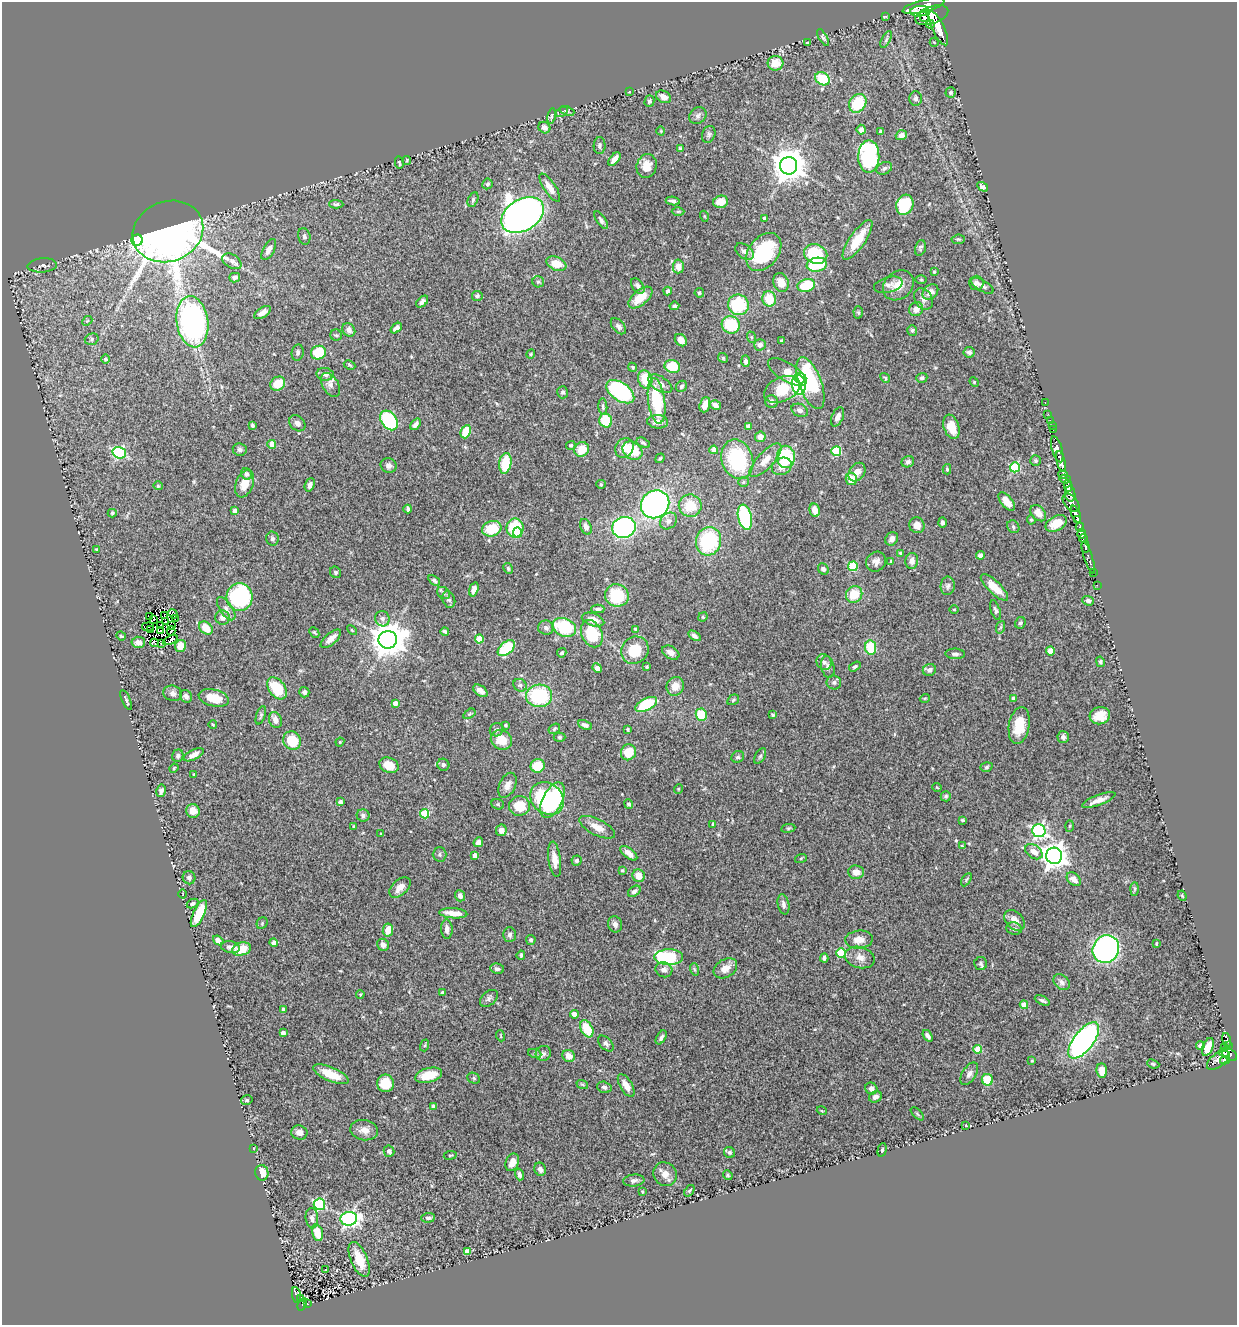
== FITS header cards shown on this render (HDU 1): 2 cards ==
NAXIS1  =                 1235
NAXIS2  =                 1323

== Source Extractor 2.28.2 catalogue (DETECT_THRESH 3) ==
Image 1235 x 1323 px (HDU 1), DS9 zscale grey, 1 PNG px = 1 image px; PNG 1239 x 1327 px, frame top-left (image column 1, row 1323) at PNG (2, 2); each listed source drawn as its Kron ellipse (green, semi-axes under 4 px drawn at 4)
Background 0.656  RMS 0.039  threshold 0.118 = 3 sigma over >= 5 px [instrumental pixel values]
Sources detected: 497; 7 with non-positive FLUX_AUTO (blend fragments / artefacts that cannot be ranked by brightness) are neither listed nor drawn; the other 490 listed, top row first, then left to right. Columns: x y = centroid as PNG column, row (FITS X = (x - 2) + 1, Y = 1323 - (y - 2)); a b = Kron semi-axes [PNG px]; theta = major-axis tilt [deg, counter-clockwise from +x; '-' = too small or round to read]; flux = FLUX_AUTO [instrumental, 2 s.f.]
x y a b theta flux
924 6 21 6 14 5.3e+03
919 11 9 5 7 1.9e+03
932 15 17 8 20 3.6e+03
886 16 3 2 - 8.3e+00
924 16 6 4 -75 1.0e+03
930 24 4 3 - 3.4e+02
938 28 18 6 -64 3.6e+03
823 38 9 4 -59 5.5e+00
886 40 9 4 63 5.1e+00
934 42 4 3 - 1.7e+00
808 43 4 2 - 3.3e+00
775 63 8 7 - 4.4e+01
822 79 8 6 -32 8.0e+01
629 92 3 2 - 1.5e+00
951 92 5 5 - 3.9e+00
663 97 8 5 -31 1.6e+01
915 98 7 6 - 6.1e+00
649 101 6 5 - 6.2e+00
858 103 10 8 53 9.4e+01
567 111 8 4 -21 4.1e+00
562 112 6 4 31 3.7e+00
698 115 9 7 40 9.1e+00
552 116 7 3 79 3.1e+00
544 128 6 5 - 1.5e+01
861 130 5 4 - 1.4e+01
661 131 4 3 - 2.1e+00
881 131 4 3 - 8.0e+00
709 134 8 6 68 7.3e+00
901 135 6 4 21 1.6e+01
600 146 8 6 89 7.4e+00
680 148 3 3 - 3.1e+00
869 156 16 10 88 3.9e+02
614 159 8 4 50 1.5e+01
407 160 4 3 - 2.9e+00
399 163 6 3 -78 3.3e+00
647 166 12 10 73 3.3e+01
789 166 8 8 - 5.4e+03
884 168 8 6 28 6.5e+00
487 184 5 5 - 5.4e+00
983 187 6 4 -30 7.6e+00
550 188 16 6 -56 2.4e+01
473 200 7 5 65 4.9e+00
673 201 7 3 -7 7.2e+00
721 202 7 6 - 3.5e+01
336 204 7 4 -2 5.4e+00
905 205 10 8 65 1.5e+02
678 211 6 4 1 3.3e+00
523 215 23 15 31 2.2e+03
704 216 5 3 - 2.3e+00
764 218 3 3 - 6.7e+00
601 220 10 4 -57 6.4e+00
168 231 36 30 22 3.2e+03
304 236 8 6 -76 7.6e+00
958 239 7 4 5 3.9e+00
137 240 6 5 - 2.1e+02
857 240 23 8 55 6.4e+01
920 248 8 5 75 5.7e+00
269 250 11 5 60 1.8e+01
745 251 10 6 -37 1.4e+01
764 252 21 14 52 2.0e+02
816 254 12 9 -21 1.1e+02
232 261 10 6 -31 1.1e+01
556 264 10 6 -23 4.3e+01
42 265 15 7 4 8.7e+00
817 265 10 7 8 1.0e+02
678 266 7 5 86 2.4e+01
934 272 3 3 - 2.5e+00
235 278 5 4 - 9.2e+00
921 280 6 4 0 2.9e+00
538 282 6 5 - 4.5e+00
781 282 9 7 -69 3.1e+01
976 283 7 7 - 9.4e+00
806 285 9 6 15 9.5e+01
888 285 15 7 14 1.4e+01
898 285 17 13 42 3.7e+01
638 286 8 5 -53 8.7e+00
982 286 12 5 -31 1.0e+01
668 291 4 3 - 9.6e+00
930 292 9 6 45 1.8e+01
699 293 4 4 - 3.9e+00
477 296 5 5 - 5.6e+00
640 298 14 7 40 4.3e+01
769 299 8 6 -79 6.0e+01
923 299 11 8 -57 1.5e+01
422 302 7 4 43 9.4e+00
738 305 10 10 - 1.4e+02
674 306 5 3 - 5.0e+00
916 309 7 6 - 1.8e+01
858 312 6 4 -88 4.1e+00
263 313 9 5 33 1.5e+01
87 321 5 4 - 3.4e+00
192 322 26 16 -82 6.5e+02
731 325 9 8 - 1.2e+02
618 326 9 5 -48 9.5e+00
396 328 6 4 39 1.2e+01
349 330 7 6 - 1.1e+01
912 330 5 5 - 4.4e+00
336 335 6 5 - 4.8e+00
751 337 6 4 -71 3.4e+00
92 339 7 5 17 5.6e+00
681 340 7 5 -47 1.9e+01
781 341 3 2 - 2.4e+00
760 345 6 5 - 9.4e+00
298 352 8 6 80 6.9e+00
969 352 5 5 - 6.7e+00
318 353 7 7 - 9.2e+01
531 354 4 4 - 3.1e+00
723 358 5 4 - 3.1e+00
105 359 4 4 - 5.6e+00
746 361 6 4 -89 8.1e+00
349 365 6 3 -27 3.1e+00
672 366 8 6 -18 6.5e+01
633 367 5 4 - 3.2e+00
787 372 22 9 -32 2.7e+01
325 374 8 6 -9 1.1e+01
800 378 6 5 - 6.4e+01
885 378 5 4 - 3.6e+00
922 378 5 5 - 5.1e+00
645 379 9 7 -72 6.9e+01
974 382 5 4 - 2.8e+00
810 383 27 11 -70 2.2e+02
278 384 8 6 38 4.1e+01
660 384 13 7 -32 1.5e+01
331 385 13 8 -59 1.4e+01
799 385 10 7 -83 1.8e+02
681 386 6 5 - 5.0e+00
782 389 19 12 25 8.8e+01
563 392 6 5 - 6.2e+00
620 392 16 9 -34 3.3e+02
657 401 23 8 -82 1.5e+02
771 402 6 6 - 1.0e+01
1045 402 2 2 - 1.0e+01
705 405 8 5 72 1.8e+01
715 405 5 4 - 1.1e+01
603 407 8 4 -84 4.8e+00
800 410 9 6 -24 9.7e+00
1048 414 2 2 - 1.7e+01
838 417 10 5 67 1.3e+01
389 420 11 7 -54 2.2e+02
1050 420 2 2 - 9.8e+00
606 421 7 6 - 8.3e+01
658 422 10 6 -4 1.7e+01
297 423 9 7 -44 1.1e+01
415 424 6 4 52 1.0e+01
252 425 4 3 - 4.6e+00
749 426 4 4 - 8.2e+00
1052 426 2 2 - 1.2e+01
951 427 12 7 -71 4.3e+01
1053 430 3 2 - 1.6e+01
466 432 7 5 66 8.8e+01
760 437 5 5 - 2.1e+01
643 443 7 4 -29 5.0e+00
272 444 4 4 - 3.3e+01
571 445 5 4 - 3.4e+00
624 448 10 9 - 2.4e+01
240 449 7 6 - 7.3e+00
582 449 7 7 - 4.1e+01
1057 449 13 5 -74 1.4e+03
714 450 4 4 - 1.1e+01
632 451 10 8 -36 7.4e+01
836 451 5 5 - 1.2e+02
119 453 7 5 -19 3.4e+02
786 457 11 9 -89 1.4e+02
660 458 5 3 - 3.0e+00
737 459 20 15 -70 2.1e+02
766 460 21 8 47 3.3e+01
1035 461 5 5 - 4.0e+00
1061 461 11 4 -75 1.7e+03
908 462 6 5 - 7.4e+00
505 463 10 6 81 9.1e+01
389 466 8 7 - 1.2e+01
782 466 10 8 28 2.3e+01
1015 467 5 5 - 2.0e+02
947 469 5 4 - 3.9e+00
857 472 10 7 52 2.2e+01
247 474 6 5 - 8.1e+00
1063 474 5 4 - 3.1e+02
851 479 6 5 - 3.5e+01
1065 479 6 3 -13 4.2e+02
743 482 5 5 - 3.7e+00
245 484 14 8 68 3.6e+01
601 484 5 4 - 2.9e+00
310 485 7 4 70 1.3e+01
1068 485 6 4 -76 5.8e+02
158 486 4 4 - 2.7e+00
1070 494 8 5 -82 3.7e+02
1007 501 11 5 -50 2.4e+01
1071 503 11 6 -51 1.1e+03
655 504 15 13 40 6.8e+02
690 506 11 11 - 6.3e+01
408 509 4 3 - 4.5e+00
815 510 7 5 -74 2.1e+01
235 511 4 4 - 1.5e+01
112 513 4 4 - 3.3e+00
1038 513 9 6 -49 2.4e+01
1076 514 9 4 -70 1.9e+03
745 517 13 6 -77 2.2e+02
1077 519 3 3 - 6.0e+02
1031 520 5 4 - 3.0e+00
669 521 9 7 42 1.2e+01
942 523 5 4 - 6.2e+00
1056 523 11 7 28 3.9e+01
917 525 8 7 - 1.9e+01
586 527 8 5 -66 1.2e+01
624 527 12 10 16 4.4e+02
1013 527 7 5 -51 6.1e+00
1080 527 5 3 - 4.7e+02
515 528 9 8 - 1.3e+02
492 529 10 7 15 8.0e+01
518 532 5 4 - 3.1e+01
1082 534 5 4 - 7.3e+02
1083 538 4 3 - 5.2e+02
272 539 7 6 - 6.1e+00
892 539 7 6 - 1.2e+01
709 541 14 12 75 2.0e+02
1085 546 6 3 -82 1.9e+02
96 550 4 3 - 3.1e+00
901 553 4 4 - 5.8e+00
981 555 4 4 - 7.3e+00
1088 558 16 3 -71 3.7e+02
891 561 4 3 - 3.2e+00
912 561 8 6 86 1.3e+01
876 562 10 9 - 1.6e+01
853 566 5 4 - 1.3e+02
508 568 6 4 -61 4.9e+00
823 569 6 5 - 6.9e+00
335 572 6 5 - 4.6e+00
1093 573 2 2 - 1.2e+01
434 580 6 4 -34 5.4e+00
1097 585 3 2 - 1.1e+01
948 586 9 7 83 9.0e+00
994 587 18 6 -44 4.0e+01
474 589 7 4 73 1.1e+01
443 593 7 5 -42 5.8e+00
854 594 9 8 - 5.7e+01
617 595 12 11 - 1.1e+02
239 597 14 13 - 3.0e+02
449 600 8 6 -69 7.1e+00
1088 601 6 4 -21 6.5e+00
226 609 13 6 -55 1.2e+01
598 609 6 4 0 5.0e+00
954 609 5 3 - 2.2e+00
995 610 10 4 -71 6.3e+00
173 614 5 2 - 2.3e+00
164 615 3 2 - 1.4e+00
150 617 3 2 - 1.9e+00
703 617 5 4 - 3.3e+00
175 618 3 2 - 4.5e+00
222 618 7 7 - 1.5e+01
153 619 3 2 - 2.2e+00
382 619 8 7 - 1.0e+01
593 620 11 6 -18 2.4e+01
165 621 4 2 - 5.0e-01
1020 623 6 5 - 6.1e+00
172 625 2 2 - 7.4e-01
161 626 3 2 - 2.0e+00
148 627 6 2 7 2.3e+00
564 627 12 9 -22 1.5e+02
1001 627 6 4 70 4.2e+00
206 628 7 5 -41 4.1e+01
546 628 8 7 - 8.3e+00
635 629 4 3 - 4.7e+00
151 630 4 3 - 3.3e-01
352 630 6 3 -44 3.0e+00
160 631 2 2 - 2.1e+00
171 631 4 2 - 3.1e+00
445 631 4 3 - 5.0e+00
314 632 6 3 -47 3.2e+00
592 634 14 10 -65 1.0e+02
121 636 5 3 - 2.6e+00
694 636 7 4 -33 8.7e+00
331 639 12 5 41 2.1e+01
479 639 4 4 - 5.0e+01
170 640 8 3 25 5.6e-01
388 640 9 9 - 5.8e+03
138 642 7 5 5 1.3e+01
154 643 4 3 - 9.5e-04
161 643 4 3 - 5.7e+00
180 646 6 5 - 2.9e+01
506 648 10 6 40 1.2e+02
871 648 7 5 -82 9.5e+01
635 650 14 13 - 7.8e+01
1050 651 4 4 - 4.9e+01
562 653 5 4 - 4.8e+00
671 653 9 6 -31 1.4e+01
955 654 9 5 -2 7.5e+00
824 662 8 7 - 9.4e+00
1100 662 5 4 - 5.2e+00
647 667 3 3 - 3.3e+00
828 667 11 6 -79 9.8e+00
855 667 6 4 32 4.3e+00
597 668 5 4 - 1.2e+01
929 670 7 6 - 1.1e+01
834 682 7 7 - 6.3e+00
520 685 7 6 - 6.3e+00
675 686 9 8 - 2.9e+01
277 688 12 8 -54 1.1e+02
480 691 8 5 -36 1.2e+01
304 692 5 5 - 7.2e+00
173 693 9 7 -16 1.1e+01
186 696 7 5 -52 1.0e+01
539 696 13 11 1 1.9e+02
214 698 15 8 -13 5.3e+01
925 698 5 3 - 2.4e+00
1014 698 4 4 - 1.7e+01
126 700 11 4 -66 5.9e+00
733 700 6 5 - 4.4e+00
395 703 4 4 - 2.2e+01
646 704 12 6 27 1.3e+02
469 714 6 4 32 3.6e+00
261 715 9 4 72 4.9e+00
701 715 6 5 - 8.5e+01
773 715 4 3 - 3.7e+00
1100 716 10 8 14 3.6e+01
275 720 8 6 -68 1.7e+01
213 725 4 3 - 2.0e+00
505 725 3 3 - 4.8e+00
585 725 7 4 -23 8.4e+00
1019 725 18 10 80 6.7e+01
554 729 6 4 35 4.3e+00
628 729 3 3 - 4.0e+00
497 730 7 6 - 6.9e+00
559 737 6 4 -1 3.5e+00
1063 737 6 5 - 8.3e+00
501 740 11 9 -29 4.9e+01
292 741 9 8 - 8.2e+01
340 742 4 4 - 2.9e+00
628 752 8 7 - 6.2e+01
194 755 11 5 27 1.9e+01
178 756 6 5 - 5.7e+00
760 756 9 5 60 6.1e+00
738 757 6 5 - 5.8e+00
389 765 10 7 -22 4.5e+01
443 765 6 5 - 7.2e+00
538 766 7 6 - 6.4e+01
986 767 6 4 18 4.4e+00
174 768 4 3 - 2.6e+00
194 774 3 2 - 2.2e+00
507 785 13 8 64 1.9e+01
937 787 5 2 - 2.0e+00
678 789 5 3 - 2.1e+00
161 791 6 4 78 7.9e+00
946 796 5 5 - 4.0e+00
547 798 18 15 -41 3.3e+02
553 800 19 10 63 2.1e+02
1099 800 18 5 20 1.8e+01
340 802 4 4 - 9.9e+00
498 804 6 5 - 4.1e+00
629 804 5 4 - 5.7e+00
520 806 10 10 - 6.2e+01
193 811 7 6 - 2.2e+01
425 814 4 4 - 1.1e+02
363 815 6 6 - 5.8e+00
963 820 4 3 - 3.4e+00
713 824 3 3 - 6.7e+00
1070 826 6 4 88 3.0e+00
354 827 3 3 - 4.2e+00
597 827 19 8 -26 3.1e+01
788 828 7 3 8 3.5e+00
501 830 5 5 - 2.0e+01
1039 831 6 6 - 5.7e+02
381 834 2 2 - 2.2e+00
478 842 5 4 - 1.2e+01
962 846 3 3 - 2.8e+00
1034 852 10 6 -36 2.2e+01
629 853 10 5 -38 2.0e+01
439 854 7 7 - 6.1e+00
475 855 4 4 - 1.5e+01
1054 856 8 8 - 2.5e+03
801 858 6 4 20 2.6e+00
555 859 18 6 -82 2.6e+01
577 860 5 5 - 6.6e+00
622 870 4 3 - 2.9e+00
856 872 8 7 - 2.0e+01
639 876 6 6 - 3.4e+01
189 878 7 6 - 6.4e+00
1074 879 8 5 -42 2.1e+01
966 880 7 4 60 3.9e+00
400 887 12 7 43 2.2e+01
1135 889 7 4 89 4.4e+00
634 891 7 5 36 8.7e+00
183 894 4 3 - 2.2e+00
460 896 6 5 - 1.1e+01
1182 896 5 3 - 3.0e+00
192 903 6 4 26 5.7e+00
783 904 10 5 -78 1.0e+01
199 913 15 5 65 6.3e+01
453 913 14 5 -4 3.7e+01
1014 920 12 8 -45 1.9e+01
262 923 6 5 - 3.6e+00
615 924 8 7 - 1.0e+01
447 929 9 5 -88 1.4e+01
1014 929 8 6 -14 7.5e+00
388 930 6 5 - 3.0e+01
509 935 7 6 - 7.0e+00
218 940 6 4 -39 1.5e+01
531 940 5 4 - 6.8e+00
859 940 14 9 4 2.7e+01
274 943 4 4 - 9.4e+00
1156 943 3 2 - 2.7e+00
383 945 6 5 - 1.2e+01
230 947 9 6 -11 1.2e+01
242 949 10 6 13 5.1e+01
1106 949 14 13 - 6.7e+02
841 953 5 5 - 1.3e+02
521 955 4 3 - 3.8e+00
669 957 14 8 0 2.2e+02
860 957 15 10 -15 2.3e+01
824 958 4 3 - 7.1e+00
980 964 6 6 - 6.1e+00
725 968 13 9 32 2.5e+01
497 969 7 5 -10 8.0e+00
694 969 6 4 -71 4.0e+00
664 970 8 7 - 1.1e+01
1062 982 9 6 -42 9.0e+00
443 993 4 4 - 1.2e+01
360 994 4 3 - 2.8e+00
489 998 10 6 42 8.9e+00
1042 1000 8 4 -26 5.4e+00
1024 1005 4 4 - 3.9e+01
283 1009 4 4 - 5.0e+00
575 1014 4 4 - 1.5e+01
587 1029 9 6 -63 7.0e+01
283 1033 4 4 - 1.5e+01
501 1036 5 3 - 2.1e+00
928 1036 6 3 -53 8.8e+00
661 1037 8 4 61 7.6e+00
1084 1040 21 10 52 9.0e+02
1227 1040 7 3 -77 1.4e+02
606 1043 9 5 -47 7.4e+00
425 1045 6 4 71 3.6e+00
1228 1045 4 3 - 1.5e+02
1200 1046 4 4 - 8.4e+00
1208 1047 9 5 68 2.8e+01
1225 1048 3 3 - 4.4e+01
978 1049 4 4 - 7.4e+01
543 1053 8 7 - 9.0e+00
1225 1053 6 3 -29 1.5e+02
535 1054 7 4 -19 4.9e+00
1229 1054 9 5 -36 6.1e+02
569 1056 6 6 - 2.3e+01
1218 1060 13 6 38 4.1e+02
1225 1060 5 4 - 5.2e+02
1032 1061 4 3 - 2.9e+00
1153 1064 6 4 -22 3.9e+00
1102 1071 7 5 -85 2.1e+01
331 1074 19 7 -23 5.0e+01
969 1074 12 6 58 1.1e+01
429 1075 14 7 14 5.7e+01
474 1078 6 5 - 4.5e+00
987 1080 5 5 - 6.7e+01
385 1083 8 8 - 5.6e+01
582 1084 6 3 -19 3.2e+00
626 1085 12 6 -59 2.4e+01
604 1087 7 5 -16 8.3e+00
871 1089 6 5 - 1.1e+01
875 1097 7 5 26 1.1e+01
247 1100 6 4 14 4.0e+00
434 1106 4 4 - 8.4e+00
822 1111 5 3 - 2.2e+00
917 1114 8 3 -45 3.3e+00
966 1126 3 2 - 1.7e+00
364 1130 14 10 -9 2.2e+01
299 1133 8 7 - 1.7e+01
254 1148 3 2 - 1.5e+00
882 1150 7 4 75 3.6e+00
389 1151 6 5 - 8.9e+00
729 1152 6 5 - 5.2e+00
450 1155 6 3 9 2.7e+00
512 1162 9 6 67 2.1e+01
540 1169 7 5 -67 9.2e+00
262 1173 8 6 -76 3.3e+01
519 1174 6 4 -72 9.4e+00
665 1174 12 11 - 2.2e+01
728 1175 5 4 - 3.3e+00
634 1180 11 6 7 8.9e+00
689 1191 6 3 54 3.5e+00
642 1192 3 3 - 3.2e+00
319 1204 5 5 - 3.0e+02
312 1218 10 6 -84 1.0e+01
428 1218 7 4 3 5.8e+00
349 1219 8 7 - 6.1e+02
317 1233 9 5 -75 4.4e+01
467 1251 4 4 - 3.2e+01
359 1259 18 8 -67 5.2e+01
325 1269 3 3 - 2.1e+01
296 1295 8 4 -81 1.0e+02
300 1299 4 2 - 9.1e-01
302 1304 6 2 65 1.5e+01
307 1304 3 3 - 1.7e+01
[7 non-positive-flux detections neither listed nor drawn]